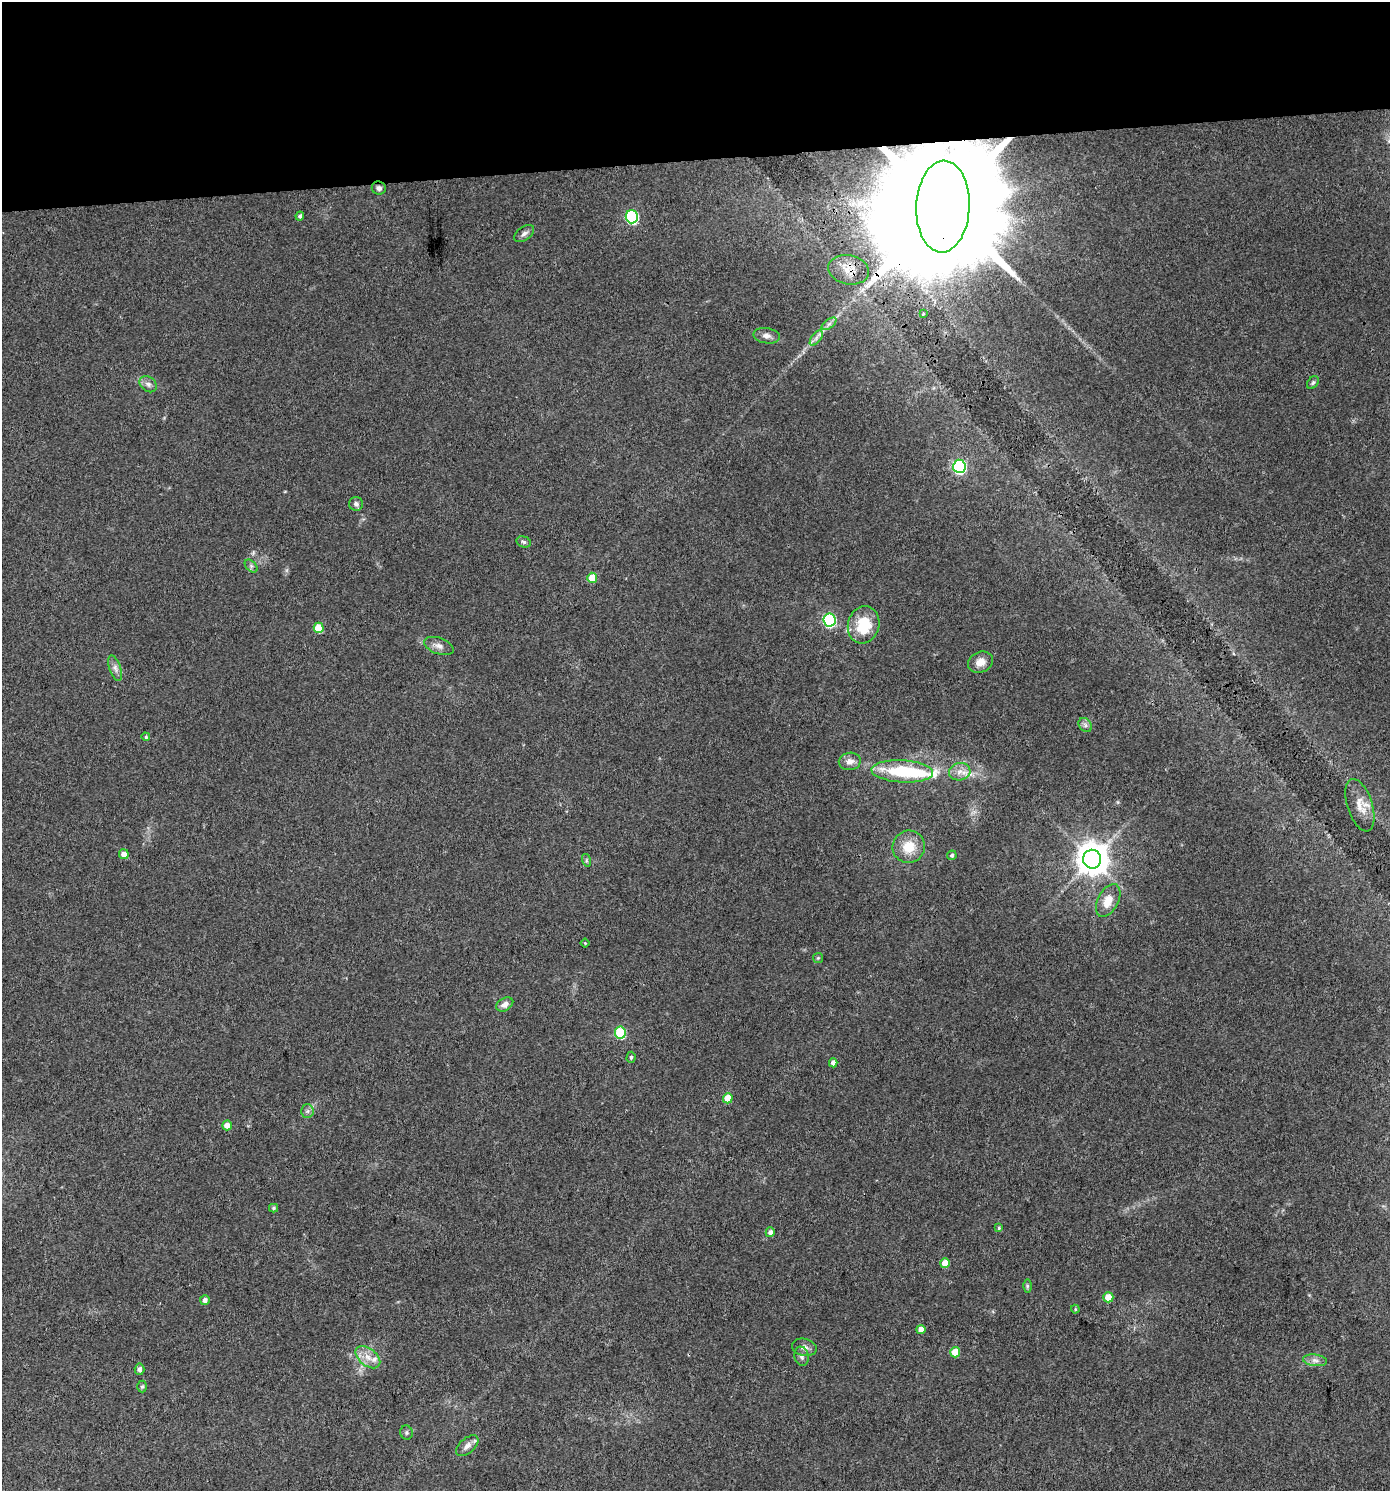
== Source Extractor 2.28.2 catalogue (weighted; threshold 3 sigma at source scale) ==
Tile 2 of 3 x 3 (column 2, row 1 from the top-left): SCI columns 1393-2780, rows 2979-4467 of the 4213 x 4467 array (HDU 1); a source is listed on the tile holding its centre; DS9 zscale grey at full resolution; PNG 1392 x 1493 px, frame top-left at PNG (2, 2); each listed source drawn as its Kron ellipse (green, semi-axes under 4 px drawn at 4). Shown black and unused: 11% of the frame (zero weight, under 3 of 4 exposures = <1% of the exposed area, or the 3 px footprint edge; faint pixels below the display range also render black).
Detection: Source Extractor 2.28.2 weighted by HDU 2 'WHT'; one run over the whole footprint, this tile lists its part. Background 0.0407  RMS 0.0042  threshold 0.0189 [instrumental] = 3 sigma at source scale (4.5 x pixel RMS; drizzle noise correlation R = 1.50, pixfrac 1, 0.0396/0.0396 arcsec/px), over >= 5 px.
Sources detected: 65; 1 inside a brighter object's white glare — neither listed nor drawn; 2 inside a brighter listed object's ellipse — not listed separately; the other 62 listed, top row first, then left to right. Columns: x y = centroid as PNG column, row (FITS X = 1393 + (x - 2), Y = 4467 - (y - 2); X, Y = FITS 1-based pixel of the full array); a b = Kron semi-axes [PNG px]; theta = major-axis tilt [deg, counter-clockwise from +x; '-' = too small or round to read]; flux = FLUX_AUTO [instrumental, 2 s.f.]
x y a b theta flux
379 188 7 6 - 1.4
943 207 46 26 87 29000
300 216 4 4 - 1.1
632 217 6 6 - 53
524 234 11 6 36 1.6
849 270 20 14 -12 6.3
923 314 4 3 - 0.93
829 324 9 4 37 1.2
767 336 13 7 -8 2.3
816 338 9 4 54 1.4
1313 383 7 5 50 0.77
148 384 9 7 -36 1.8
959 466 6 6 - 73
356 504 7 7 - 1.4
524 542 7 5 -17 0.89
251 566 7 5 -46 0.88
592 578 5 5 - 8.7
829 620 6 6 - 57
864 625 19 15 74 16
319 628 5 5 - 11
439 646 15 8 -20 2.7
980 662 13 10 24 4.1
115 668 13 5 -72 1.9
1085 725 7 6 - 1.2
146 737 4 4 - 0.69
850 761 11 8 9 2.9
902 771 31 11 -3 26
960 772 11 8 13 3.1
1360 805 27 12 -72 6.5
909 847 16 16 - 9
124 854 5 5 - 3.5
952 855 5 4 - 0.72
1092 859 9 9 - 760
586 860 6 4 -72 0.68
1108 901 18 10 63 6.2
585 943 4 3 - 0.36
818 958 5 5 - 0.53
505 1004 9 6 30 2.3
620 1032 6 5 - 31
631 1057 5 4 - 0.81
833 1063 4 4 - 2
728 1098 5 5 - 7.7
307 1111 6 6 - 1.1
227 1125 5 5 - 3.1
273 1208 4 3 - 0.61
999 1228 4 3 - 0.45
770 1232 5 4 - 1.6
945 1263 5 4 - 6.5
1027 1286 6 4 90 0.69
1108 1297 5 5 - 7
205 1300 5 5 - 1.7
1075 1309 4 4 - 0.45
921 1329 4 4 - 4.2
804 1347 12 8 -12 2.2
955 1352 5 5 - 7.9
802 1356 9 7 -79 1.5
368 1357 14 8 -39 4.1
1315 1360 12 5 -5 2
140 1369 6 5 - 1.6
142 1387 6 5 - 0.64
406 1433 7 6 - 0.9
467 1446 13 7 41 2.5
Overlapping masked pixels (flux is a lower limit): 2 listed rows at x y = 943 207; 849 270